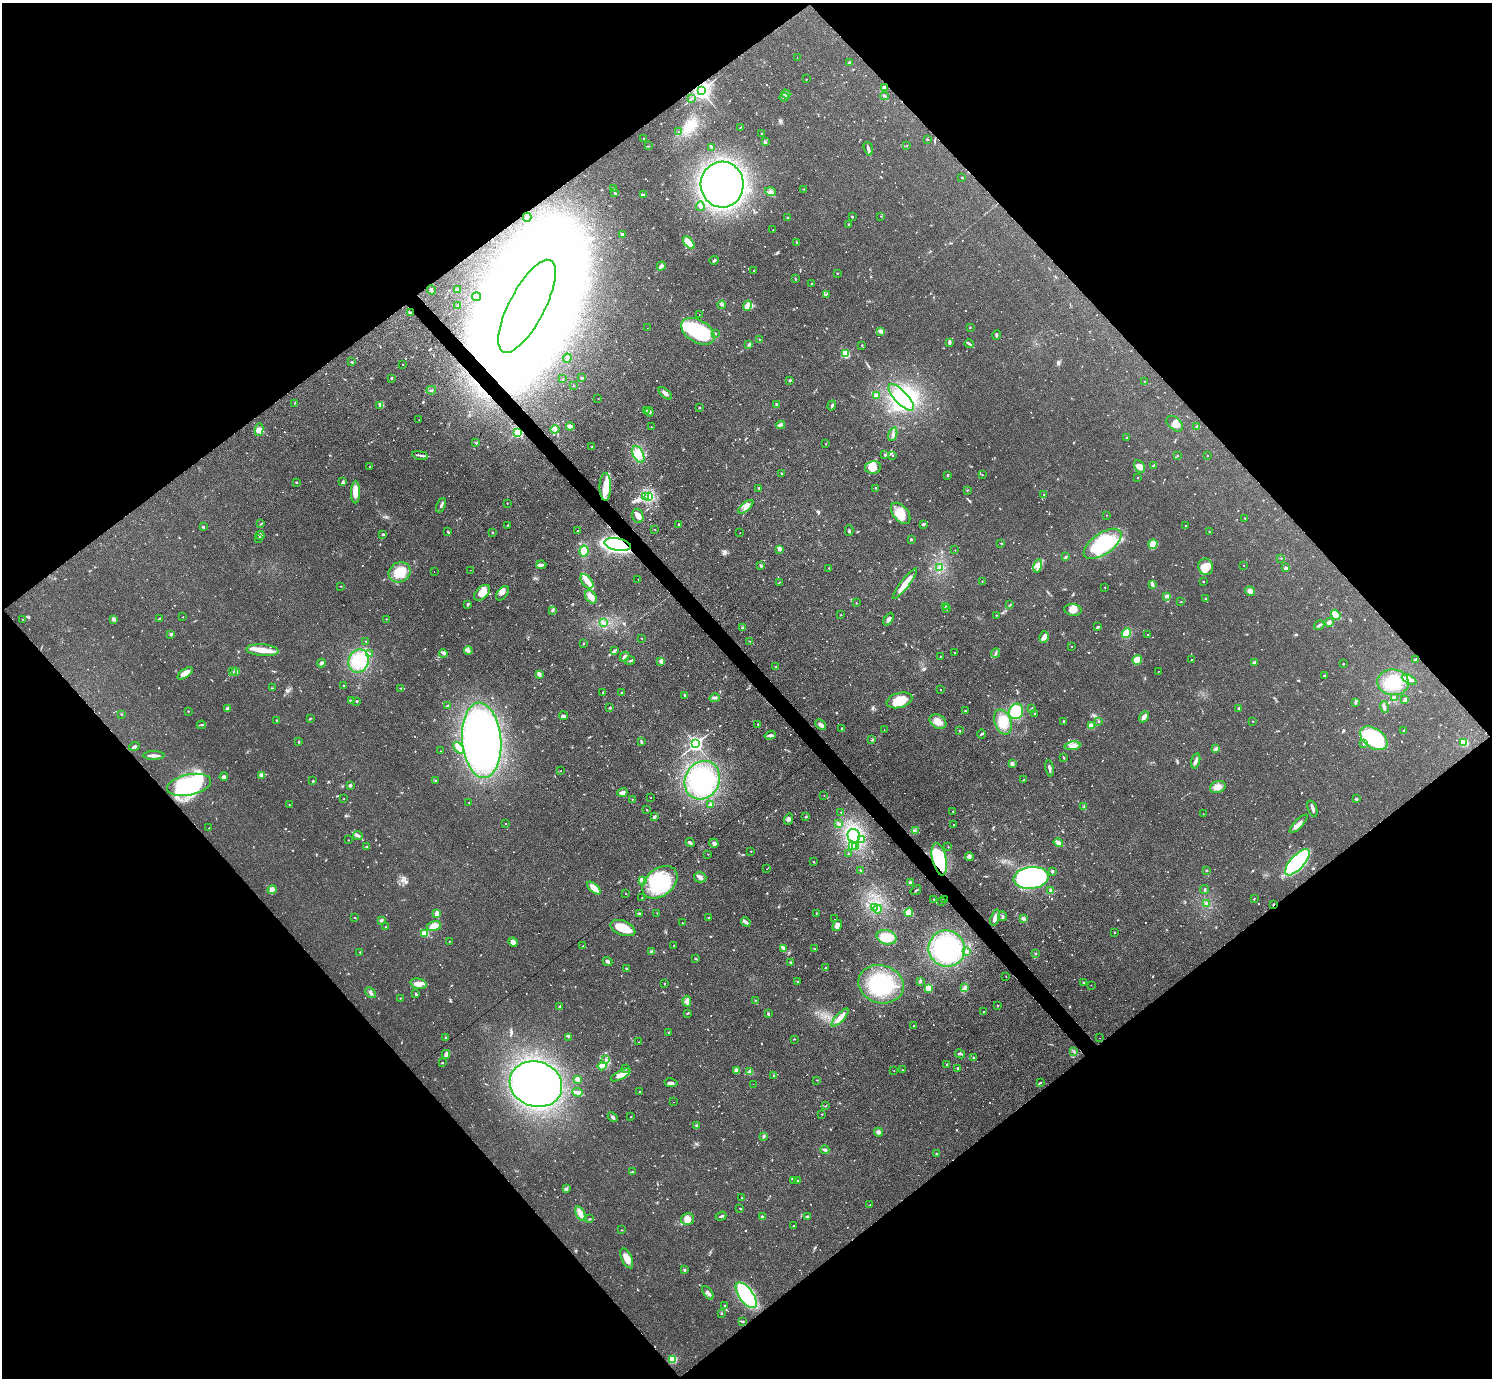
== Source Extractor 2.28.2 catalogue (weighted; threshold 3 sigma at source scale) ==
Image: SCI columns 64-6020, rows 330-5832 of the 6126 x 6131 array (HDU 1 of 3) = the unmasked area's bounding box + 8 px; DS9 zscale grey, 4 x 4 block average (1 PNG px = mean of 4 x 4 image px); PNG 1494 x 1380 px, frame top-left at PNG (2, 3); each listed source drawn as its Kron ellipse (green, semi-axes under 4 px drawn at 4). Shown black and unused: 51% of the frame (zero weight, under 3 of 4 exposures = <1% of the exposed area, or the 3 px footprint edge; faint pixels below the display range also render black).
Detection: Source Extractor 2.28.2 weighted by HDU 2 'WHT'. Background 0.0738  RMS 0.006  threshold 0.027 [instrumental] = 3 sigma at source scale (4.5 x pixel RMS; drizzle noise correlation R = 1.50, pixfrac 1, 0.05/0.05 arcsec/px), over >= 5 px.
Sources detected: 1153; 5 too faint to see at this stretch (4 x 4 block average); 52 inside a brighter object's white glare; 18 cosmic-ray / hot-pixel residue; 1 long thin detection or spike segment (spike, bleed or trail) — neither listed nor drawn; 15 coinciding with a brighter row at this scale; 56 inside a brighter listed object's ellipse — not listed separately; of the other 1006, all 500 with FLUX_AUTO >= 1.64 (the completeness limit of this list) listed and drawn (506 fainter detections not listed), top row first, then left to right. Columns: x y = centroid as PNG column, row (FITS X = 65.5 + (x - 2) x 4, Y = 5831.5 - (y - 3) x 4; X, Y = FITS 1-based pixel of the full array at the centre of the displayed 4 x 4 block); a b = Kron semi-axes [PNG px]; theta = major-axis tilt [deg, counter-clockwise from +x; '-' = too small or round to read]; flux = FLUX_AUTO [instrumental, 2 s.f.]
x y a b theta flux
797 58 2 2 - 3.7
850 62 3 2 - 6.6
806 79 2 2 - 1.9
884 87 3 2 - 21
701 91 3 3 - 2500
786 94 4 3 - 7.4
885 96 4 2 - 3.4
784 97 5 2 - 5.2
692 98 3 2 - 2.1
740 127 4 2 - 2.2
678 132 2 2 - 1.8
761 133 2 2 - 1.8
644 139 2 2 - 4
928 139 3 2 - 2.5
765 142 3 3 - 4.9
907 145 2 2 - 1.8
648 146 3 2 - 1.9
712 147 4 2 - 3.8
868 149 7 2 -72 13
962 177 2 2 - 4.2
722 185 23 21 -88 1600
613 189 4 2 - 4
804 189 2 2 - 1.9
770 192 5 4 - 14
615 193 3 2 - 4.6
644 194 3 2 - 4.3
700 206 4 3 - 8.8
881 216 2 2 - 1.7
527 217 4 2 - 8.9
852 217 2 2 - 9.7
787 218 4 2 - 3.9
849 224 2 2 - 6.2
773 230 2 2 - 2
623 235 4 2 - 9.4
796 242 3 2 - 2
689 243 7 3 -51 64
714 260 4 2 - 5.4
661 266 4 2 - 15
753 271 2 2 - 19
837 273 2 2 - 3.6
795 279 3 2 - 2.8
812 284 2 2 - 2.6
457 289 3 2 - 7.2
431 290 5 3 - 6.3
826 294 2 2 - 2.2
476 297 4 2 - 3.2
457 305 2 2 - 8
722 305 4 2 - 4.5
527 306 52 18 62 41000
747 306 5 3 - 24
410 312 3 2 - 5.4
699 314 2 2 - 1.7
970 327 2 2 - 2.9
648 328 2 2 - 6
698 331 18 11 -31 280
881 331 4 3 - 6.9
715 333 2 2 - 3.1
997 335 5 2 - 4.9
759 339 3 2 - 2.6
949 342 4 2 - 8
749 344 4 2 - 7.5
969 344 4 2 - 4.7
862 345 2 2 - 2
846 354 2 2 - 270
567 358 4 3 - 8.7
352 362 2 2 - 2.7
402 365 2 2 - 3
391 378 2 2 - 15
581 378 2 2 - 2.5
563 379 2 2 - 3.4
790 380 3 2 - 3.4
1145 381 2 2 - 2
573 386 2 2 - 4.2
431 390 4 2 - 4.5
665 393 8 3 -40 13
876 395 3 2 - 4.4
901 397 17 6 -47 76
598 398 2 2 - 2.3
294 403 3 2 - 1.6
777 405 4 2 - 6
380 406 3 2 - 3.9
832 406 5 3 - 6.9
699 407 2 2 - 8.3
646 410 2 2 - 2.9
649 412 5 2 - 4.9
419 420 2 2 - 2
1175 424 9 6 -41 29
781 425 4 2 - 6.9
570 426 4 2 - 19
651 427 2 2 - 2.1
1196 427 3 2 - 3.9
555 429 4 3 - 9.6
259 430 6 4 79 14
517 432 2 2 - 480
893 434 7 2 73 9.8
1127 438 2 2 - 8.1
476 443 2 2 - 3.5
826 444 2 2 - 3.3
592 446 2 2 - 4.2
638 454 9 5 -63 32
420 455 8 2 -10 10
885 455 2 2 - 2.6
893 455 2 2 - 3.7
1178 456 2 2 - 2.1
1207 456 2 2 - 2.7
1153 465 3 2 - 2.9
1139 466 7 5 -60 33
370 467 2 2 - 4.8
873 467 8 6 10 38
782 473 2 2 - 1.9
948 475 2 2 - 10
982 475 2 2 - 1.7
1138 478 2 2 - 2.1
296 482 2 2 - 3.9
343 482 3 2 - 2.3
605 487 14 5 -90 62
758 488 3 2 - 2.2
876 488 2 2 - 10
967 490 2 2 - 1.9
355 492 11 4 89 42
1044 495 2 2 - 2.8
649 496 3 3 - 11
645 497 3 2 - 5.3
507 503 2 2 - 2.6
441 505 7 2 65 6.9
746 507 9 3 39 19
901 513 12 7 -51 74
1106 515 2 2 - 2.1
638 516 7 5 -70 22
1245 518 2 2 - 2.6
261 524 3 2 - 2.5
678 524 2 2 - 2.3
923 524 2 2 - 11
508 525 2 2 - 1.8
1185 526 2 2 - 1.8
203 527 2 2 - 15
655 529 2 2 - 1.8
849 530 5 2 - 5.2
578 531 2 2 - 2.5
1209 531 2 2 - 2.6
448 532 3 2 - 4.6
492 532 2 2 - 1.7
740 533 2 2 - 4.7
383 534 2 2 - 13
260 535 4 3 - 7.5
258 538 2 2 - 4
911 539 2 2 - 5.8
1001 543 4 2 - 2.2
618 544 14 6 -10 1200
1103 544 21 10 35 280
1153 544 5 4 - 33
779 549 3 2 - 8.2
955 550 2 2 - 1.7
584 551 5 4 - 47
1065 557 4 2 - 4.3
1281 558 2 2 - 1.7
541 565 5 3 - 8.2
761 565 3 2 - 3.4
1244 565 2 2 - 3.1
1038 566 7 4 77 17
1206 567 8 7 - 45
829 568 2 2 - 2.9
940 568 3 2 - 9.2
1286 568 2 2 - 15
470 570 2 2 - 2.3
434 571 2 2 - 43
400 572 11 9 29 91
638 579 2 2 - 1.8
587 581 8 5 -52 30
982 581 2 2 - 2.2
779 582 2 2 - 2
1203 582 2 2 - 2.2
905 584 19 4 52 50
1152 584 4 2 - 13
341 586 3 2 - 1.9
1105 587 2 2 - 2.7
1250 591 5 4 - 14
482 593 9 6 45 29
502 593 8 5 54 13
1167 596 3 2 - 7
591 597 7 5 -54 24
1206 599 2 2 - 6.3
1181 602 2 2 - 4.1
856 603 2 2 - 1.6
468 604 4 2 - 4.4
1010 604 2 2 - 2.6
945 606 3 2 - 2.1
947 609 2 2 - 2.3
552 610 3 2 - 3.8
1073 610 8 6 -9 30
840 615 2 2 - 1.7
996 615 2 2 - 1.8
1336 615 5 3 - 73
183 617 2 2 - 2
22 619 2 2 - 2.1
113 619 2 2 - 42
159 619 3 2 - 3.3
386 619 2 2 - 1.8
888 619 7 4 58 12
1329 622 4 4 - 8.2
603 623 3 2 - 8.6
1319 625 5 2 - 5.9
1098 627 3 2 - 5.3
743 628 3 2 - 8
1126 633 5 4 - 52
171 634 2 2 - 28
1148 634 2 2 - 2.7
1044 637 6 4 82 12
642 638 2 2 - 2.4
366 641 3 2 - 2.5
750 641 2 2 - 1.6
583 644 2 2 - 2.8
1071 647 2 2 - 2.1
262 650 16 5 -4 55
615 650 3 2 - 3.3
468 651 4 3 - 8.2
954 652 2 2 - 2.6
370 653 4 2 - 3
443 653 4 3 - 6.8
996 653 5 2 - 5.7
940 656 2 2 - 1.9
625 657 5 3 - 10
1192 659 2 2 - 4.8
1137 660 5 4 - 60
1415 660 3 2 - 3.4
359 661 12 10 66 82
630 661 5 2 - 4
661 661 3 3 - 13
321 663 4 2 - 12
1254 663 4 3 - 6.3
1343 664 2 2 - 5.3
776 667 2 2 - 4.3
1158 671 2 2 - 2.3
233 672 2 2 - 2.1
236 672 3 2 - 8.5
185 673 9 4 35 39
539 674 3 2 - 15
1324 676 2 2 - 3.5
1409 679 8 3 -26 18
1393 682 16 13 -5 110
344 686 3 2 - 1.8
272 688 2 2 - 2.5
401 688 3 2 - 2.7
941 690 2 2 - 2.7
621 692 2 2 - 2.9
603 693 3 2 - 3.3
685 695 2 2 - 2.4
1394 697 2 2 - 2.6
715 698 5 2 - 6.9
899 700 13 7 15 74
1405 700 4 2 - 11
351 701 3 2 - 5.3
356 701 2 2 - 13
1355 702 3 2 - 4.6
447 705 3 2 - 3
1384 707 6 3 -75 8.9
610 708 3 2 - 3.9
1031 708 2 2 - 1.9
1239 708 4 2 - 5.2
227 709 4 3 - 6.3
188 711 2 2 - 2.7
965 711 2 2 - 1.9
1016 711 8 7 - 120
1035 713 3 2 - 2.5
121 714 2 2 - 1.9
563 716 4 3 - 7.4
1144 717 6 3 59 24
310 718 2 2 - 3.9
276 720 2 2 - 3
938 721 9 6 -34 28
1063 721 3 2 - 3.2
1099 721 2 2 - 7.3
1253 721 2 2 - 2.1
1003 722 13 8 -68 54
758 724 2 2 - 3.8
201 725 5 2 - 5.1
821 725 6 4 -41 11
1091 726 2 2 - 130
842 729 3 2 - 6.6
884 729 2 2 - 2.6
960 731 2 2 - 8.4
1404 731 4 2 - 3.4
981 734 4 2 - 5.6
770 735 6 3 17 7.6
1374 738 15 9 -35 320
482 740 38 19 -85 1100
872 740 2 2 - 2.3
299 742 3 2 - 2.7
641 742 3 2 - 4.8
1464 742 2 2 - 260
1364 743 3 3 - 5.4
695 744 2 2 - 1200
134 746 5 2 - 7.6
1072 746 8 3 7 19
459 748 7 3 -49 24
1216 749 3 2 - 3
440 751 2 2 - 2.6
154 755 11 3 1 17
1064 758 3 2 - 1.9
1196 761 8 3 76 11
1012 764 2 2 - 48
1050 768 8 2 -81 11
561 771 2 2 - 2.3
261 775 2 2 - 81
224 777 4 4 - 12
702 780 20 17 63 180
1023 780 3 2 - 1.9
313 781 2 2 - 2.8
435 781 2 2 - 1.7
189 785 22 10 11 460
350 785 3 2 - 7
1218 787 8 5 19 24
622 792 5 2 - 19
824 796 2 2 - 1.7
650 797 2 2 - 2.4
344 799 2 2 - 2.5
632 799 2 2 - 3.6
1356 799 3 3 - 4.6
469 803 2 2 - 2
710 804 3 2 - 4.2
290 805 4 2 - 2.7
1084 807 4 2 - 4.1
1312 808 8 3 -70 12
647 810 2 2 - 2
953 811 2 2 - 1.9
841 812 2 2 - 2.5
1203 814 2 2 - 2.2
654 817 4 2 - 6.2
806 817 2 2 - 2.5
788 819 6 3 71 8.2
505 823 2 2 - 3.8
838 824 4 3 - 6.9
1299 824 12 3 46 20
953 825 2 2 - 1.9
209 828 2 2 - 2.2
915 830 2 2 - 2.6
358 835 5 2 - 6.7
854 836 7 6 - 48
348 840 2 2 - 2.6
862 840 2 2 - 2
690 843 5 2 - 8.4
714 843 5 4 - 11
1058 843 5 2 - 38
852 846 2 2 - 5.9
948 846 2 2 - 2
367 847 4 2 - 3.7
855 847 2 2 - 2.8
751 851 2 2 - 3.9
708 854 2 2 - 2
848 854 2 2 - 1.9
969 856 4 4 - 12
939 859 16 7 -78 200
814 862 2 2 - 2.5
1297 862 16 7 48 700
767 869 2 2 - 5.6
860 870 3 2 - 3.3
1206 870 2 2 - 5.9
1052 871 2 2 - 21
700 877 6 5 - 16
1031 878 17 11 7 810
642 880 2 2 - 4.6
660 882 19 13 39 250
910 882 2 2 - 6.9
594 888 8 4 -41 39
1205 889 4 2 - 3.8
272 890 4 3 - 25
916 890 6 2 38 3.6
1050 891 3 2 - 4.1
626 894 2 2 - 2.4
642 898 2 2 - 3.5
1254 898 2 2 - 2.1
934 899 2 2 - 1.7
944 899 3 2 - 6.8
941 901 2 2 - 1.7
1206 904 2 2 - 6.9
1274 904 3 2 - 3.8
875 908 2 2 - 2.4
878 909 4 2 - 8
437 913 4 3 - 23
639 913 4 2 - 4.2
657 913 2 2 - 1.9
816 913 2 2 - 1.7
909 913 4 2 - 52
1002 916 5 3 - 5
709 917 2 2 - 3.3
354 918 3 2 - 2
995 918 8 3 72 22
834 919 2 2 - 1.6
1023 919 4 3 - 9.7
381 920 4 2 - 4.6
746 922 5 3 - 8.1
682 923 2 2 - 3.2
434 926 7 5 10 26
837 926 6 4 57 17
385 927 2 2 - 2.3
623 928 13 7 -22 64
1114 932 2 2 - 2.8
424 934 4 3 - 18
886 937 10 7 -15 86
449 941 2 2 - 2.5
513 942 5 3 - 20
674 945 2 2 - 1.7
583 946 2 2 - 2.3
783 949 4 3 - 7
815 949 2 2 - 2.1
947 949 18 18 - 490
652 951 2 2 - 2.5
967 951 3 2 - 5.7
360 952 2 2 - 3.3
1035 954 2 2 - 2.9
696 959 2 2 - 3.8
607 961 5 3 - 8.7
790 962 2 2 - 3.8
626 968 3 2 - 2.5
825 968 4 2 - 4.3
1006 977 2 2 - 1.7
798 982 2 2 - 2
921 982 2 2 - 2
1084 983 3 2 - 5.4
418 984 8 5 -16 20
664 984 2 2 - 1.8
881 984 23 19 -16 250
1091 985 2 2 - 1.7
928 988 2 2 - 180
964 988 3 2 - 6
370 993 6 2 -46 6.8
416 994 3 2 - 3.7
400 998 2 2 - 2
755 1000 2 2 - 3.3
687 1001 5 3 - 19
560 1006 3 2 - 3.6
997 1006 2 2 - 3
984 1011 3 2 - 3
688 1013 3 2 - 2.6
768 1013 2 2 - 3.6
840 1017 11 2 47 46
914 1026 2 2 - 5.7
669 1032 2 2 - 1.9
568 1037 2 2 - 1.7
445 1038 3 2 - 3.4
1099 1038 2 2 - 1.7
794 1039 2 2 - 1.6
638 1042 2 2 - 2
1074 1051 2 2 - 2
446 1054 4 2 - 15
960 1054 5 2 - 5.4
973 1057 3 2 - 2.7
606 1060 2 2 - 1.7
442 1063 3 2 - 2.2
947 1064 2 2 - 3.2
602 1066 4 3 - 33
625 1068 2 2 - 3.1
958 1068 2 2 - 3.3
737 1070 3 3 - 6.4
902 1070 2 2 - 3.8
894 1071 2 2 - 1.8
750 1072 3 3 - 10
621 1075 11 4 28 41
773 1075 2 2 - 3
577 1079 2 2 - 79
817 1080 2 2 - 1.6
671 1083 7 3 -9 10
1040 1083 3 2 - 5.8
536 1084 26 22 -18 1400
753 1084 2 2 - 3.5
640 1091 2 2 - 4.8
577 1092 5 3 - 13
673 1102 2 2 - 2
826 1106 2 2 - 1.7
822 1114 2 2 - 2.9
613 1117 5 2 - 7.2
631 1117 2 2 - 2.5
697 1126 3 3 - 5.3
878 1132 5 3 - 11
764 1136 3 2 - 3.1
825 1150 4 3 - 7.1
937 1154 2 2 - 3
632 1172 4 2 - 4.1
794 1180 2 2 - 3.3
797 1181 3 2 - 2.4
566 1189 3 2 - 3.7
742 1198 3 2 - 3.2
870 1205 2 2 - 2.3
740 1208 3 2 - 2.2
580 1214 8 3 -66 28
721 1216 5 2 - 5.3
807 1216 4 2 - 3.4
762 1217 3 2 - 8.6
590 1219 3 2 - 2.6
687 1219 7 5 12 35
793 1226 3 2 - 2.6
621 1230 2 2 - 1.8
627 1258 11 5 -66 37
684 1270 3 2 - 3.5
708 1293 8 3 -55 9.4
746 1295 15 7 -54 290
725 1306 2 2 - 3.4
721 1313 3 2 - 2.5
742 1321 3 2 - 3.6
672 1359 4 3 - 52
Overlapping masked pixels (flux is a lower limit): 8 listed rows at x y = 701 91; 527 306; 410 312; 517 432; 618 544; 939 859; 944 899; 1274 904
Diffuse or blended objects may show on this block-average render without a row.